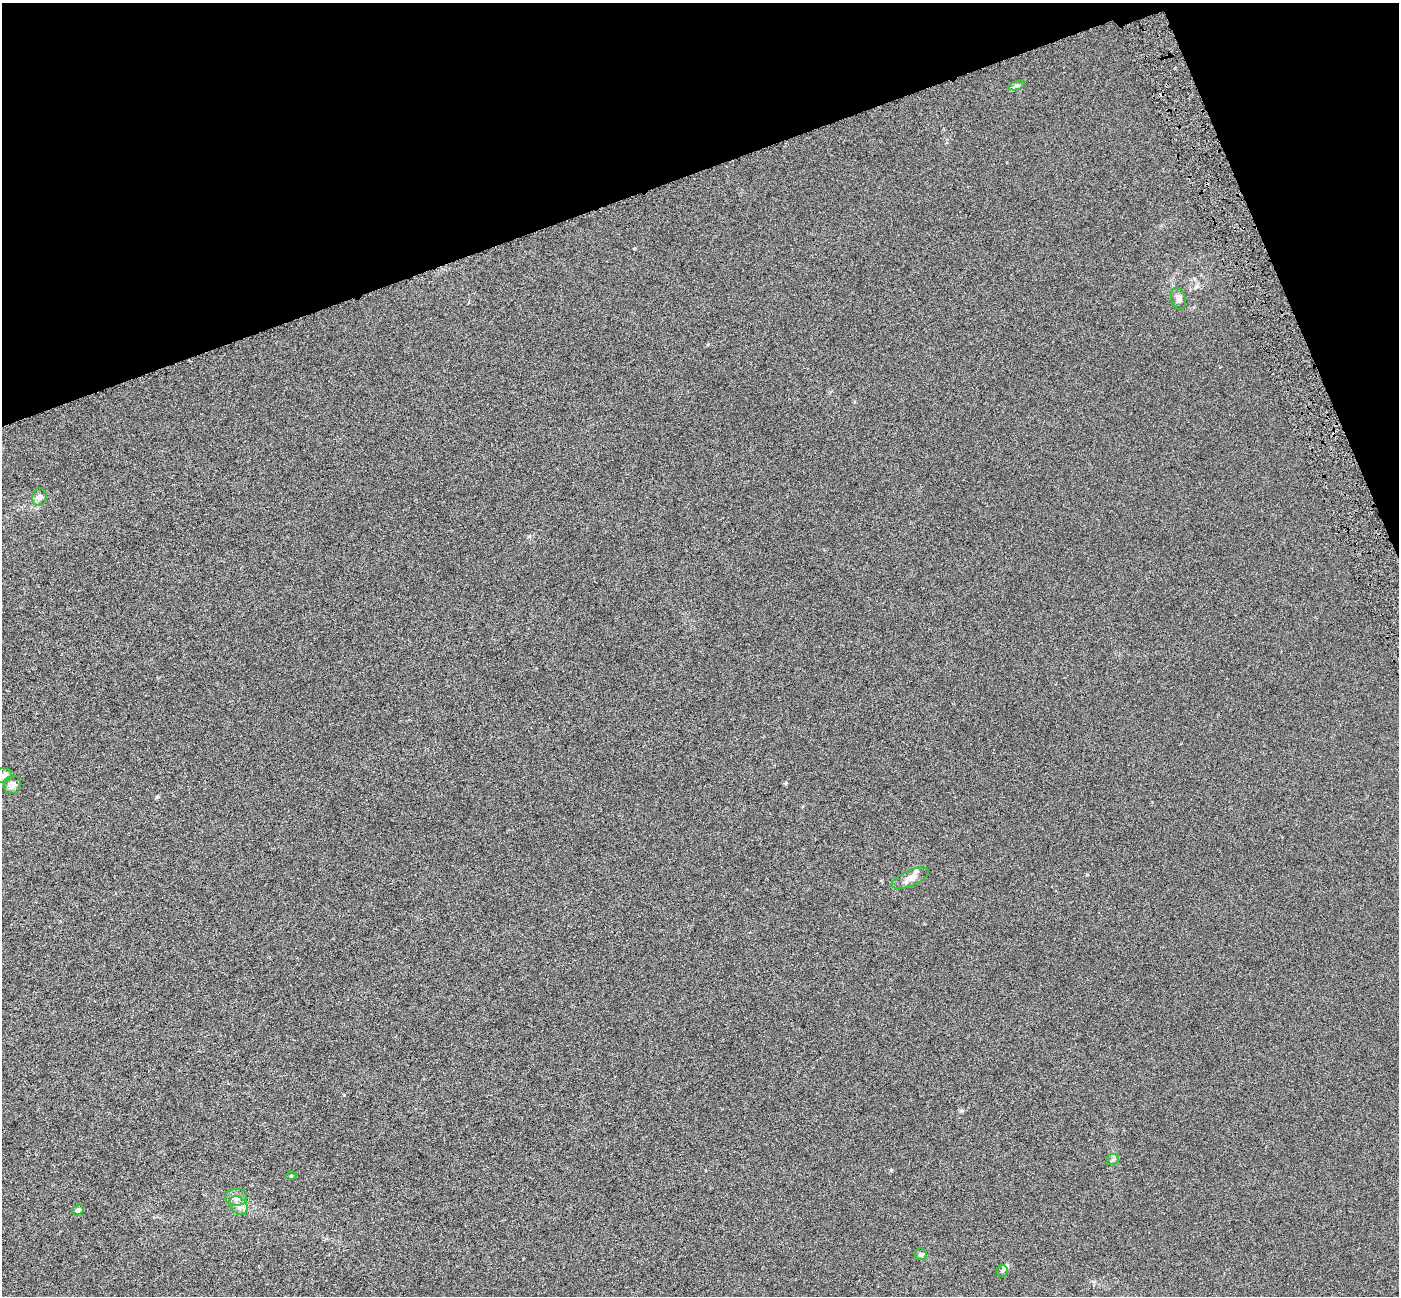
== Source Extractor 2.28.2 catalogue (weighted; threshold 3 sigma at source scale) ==
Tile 3 of 4 x 4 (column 3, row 1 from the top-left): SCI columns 2796-4192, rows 4027-5320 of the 5589 x 5407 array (HDU 1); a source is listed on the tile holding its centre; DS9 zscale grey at full resolution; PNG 1401 x 1298 px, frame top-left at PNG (2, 3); each listed source drawn as its Kron ellipse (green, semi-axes under 4 px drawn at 4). Shown black and unused: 17% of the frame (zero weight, under 3 of 6 exposures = <1% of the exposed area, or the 3 px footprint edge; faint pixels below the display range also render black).
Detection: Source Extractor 2.28.2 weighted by HDU 2 'WHT'; one run over the whole footprint, this tile lists its part. Background 6.72e-04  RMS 0.0026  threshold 0.0105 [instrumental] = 3 sigma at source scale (4.09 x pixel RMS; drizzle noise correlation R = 1.36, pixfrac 0.8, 0.0396/0.0396 arcsec/px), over >= 5 px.
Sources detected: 15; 2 cosmic-ray / hot-pixel residue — neither listed nor drawn; the other 13 listed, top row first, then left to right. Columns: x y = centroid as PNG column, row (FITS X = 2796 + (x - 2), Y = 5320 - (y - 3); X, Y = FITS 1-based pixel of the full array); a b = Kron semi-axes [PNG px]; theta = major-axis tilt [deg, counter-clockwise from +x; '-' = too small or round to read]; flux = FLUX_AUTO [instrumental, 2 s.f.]
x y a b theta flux
1017 85 8 4 18 0.49
1178 299 11 7 -71 1.2
39 497 9 7 78 0.82
2 776 10 7 13 0.97
12 785 9 8 - 1.3
910 878 20 8 24 1.9
1113 1159 6 5 - 0.43
291 1176 5 3 - 0.2
236 1197 11 8 5 1.2
239 1205 10 8 -47 1.2
78 1210 6 5 - 0.56
920 1254 6 6 - 0.5
1002 1271 6 5 - 0.39
Isophote crosses this tile's border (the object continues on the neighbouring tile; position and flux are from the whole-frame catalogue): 1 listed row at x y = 2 776
Unlisted compact peaks at least as high as the median listed source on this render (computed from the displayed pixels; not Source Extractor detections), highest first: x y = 891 1170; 961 1111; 157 797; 344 1095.